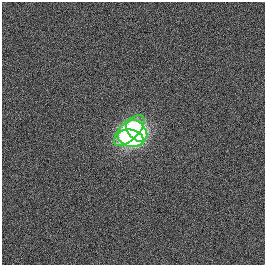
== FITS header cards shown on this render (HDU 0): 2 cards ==
NAXIS1  =                  263
NAXIS2  =                  263

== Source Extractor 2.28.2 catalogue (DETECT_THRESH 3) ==
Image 263 x 263 px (HDU 0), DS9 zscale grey, 1 PNG px = 1 image px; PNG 267 x 267 px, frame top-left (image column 1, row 263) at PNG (2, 2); each listed source drawn as its Kron ellipse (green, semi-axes under 4 px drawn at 4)
Background 1.50e-04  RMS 0.011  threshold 0.0323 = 3 sigma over >= 5 px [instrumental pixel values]
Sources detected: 3; all 3 listed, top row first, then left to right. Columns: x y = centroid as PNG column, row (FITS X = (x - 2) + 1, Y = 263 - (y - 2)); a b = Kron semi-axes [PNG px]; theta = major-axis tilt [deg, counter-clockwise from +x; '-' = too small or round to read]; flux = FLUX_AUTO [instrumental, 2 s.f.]
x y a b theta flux
129 131 19 9 45 100
137 131 12 8 -47 81
131 138 13 8 -14 84